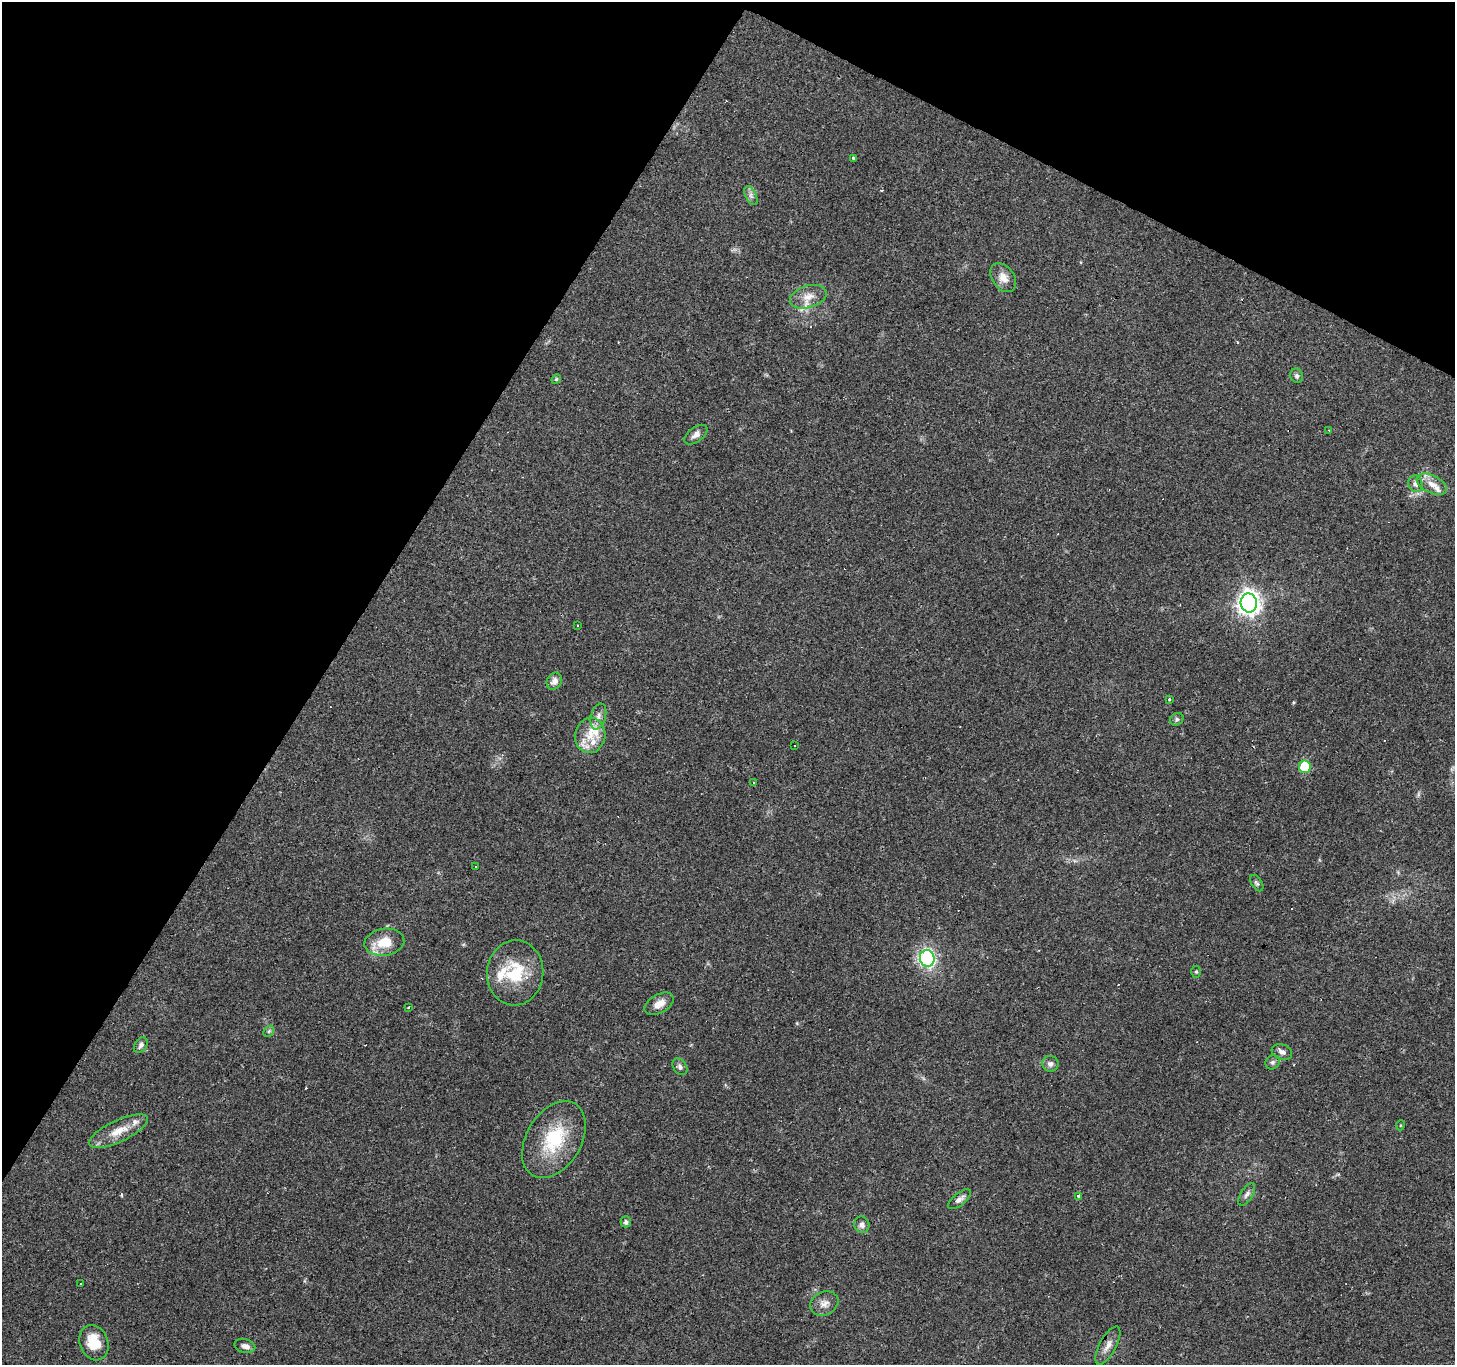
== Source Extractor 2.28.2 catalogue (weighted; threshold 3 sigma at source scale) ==
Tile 2 of 4 x 4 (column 2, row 1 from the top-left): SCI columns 1454-2906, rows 4281-5643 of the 5817 x 5901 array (HDU 1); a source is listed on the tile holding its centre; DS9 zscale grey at full resolution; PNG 1457 x 1367 px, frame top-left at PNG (2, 2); each listed source drawn as its Kron ellipse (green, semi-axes under 4 px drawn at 4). Shown black and unused: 29% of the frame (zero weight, under 2 of 3 exposures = <1% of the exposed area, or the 3 px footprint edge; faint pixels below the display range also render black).
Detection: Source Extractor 2.28.2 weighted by HDU 2 'WHT'; one run over the whole footprint, this tile lists its part. Background 0.0945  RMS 0.0063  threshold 0.0282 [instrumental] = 3 sigma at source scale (4.5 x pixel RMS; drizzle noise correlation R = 1.50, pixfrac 1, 0.0396/0.0396 arcsec/px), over >= 5 px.
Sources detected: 64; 12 cosmic-ray / hot-pixel residue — neither listed nor drawn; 5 inside a brighter listed object's ellipse — not listed separately; the other 47 listed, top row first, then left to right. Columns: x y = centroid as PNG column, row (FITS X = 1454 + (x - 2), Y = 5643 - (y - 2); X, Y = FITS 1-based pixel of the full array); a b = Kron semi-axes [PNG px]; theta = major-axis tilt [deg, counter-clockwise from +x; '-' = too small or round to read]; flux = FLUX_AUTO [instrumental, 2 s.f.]
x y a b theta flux
853 158 3 3 - 2.9
751 196 10 5 -64 2.3
1003 278 16 11 -54 6
808 297 19 11 17 7.9
1297 376 7 6 - 1.5
556 379 5 4 - 0.85
1329 430 3 2 - 0.53
696 435 13 7 37 3.2
1415 484 8 7 - 2.3
1432 484 16 8 -26 6.3
1249 603 9 8 - 430
578 625 3 3 - 2.2
554 681 9 7 59 3.5
1169 699 3 3 - 0.87
598 716 13 7 75 3.7
1177 719 7 6 - 1.4
590 735 18 15 79 12
795 745 3 3 - 3.7
1305 767 6 6 - 30
754 783 3 3 - 3.8
475 866 3 2 - 0.88
1257 883 9 5 -58 1.4
384 942 20 13 8 14
927 958 8 7 - 86
1196 972 6 5 - 0.9
515 973 32 28 85 29
659 1004 16 9 30 5.6
408 1007 3 3 - 2
269 1031 6 4 45 0.95
141 1045 9 6 58 2
1282 1052 10 7 -20 2.6
1273 1062 7 6 - 1.7
1050 1064 8 8 - 2.3
680 1067 9 6 -56 2.1
1401 1125 5 3 - 0.51
118 1131 32 11 25 11
554 1140 42 27 59 37
1247 1194 12 6 58 2.3
1078 1196 4 3 - 3.1
959 1199 14 6 38 3
626 1222 5 5 - 1.8
862 1225 8 7 - 2.5
81 1283 3 3 - 2.2
824 1303 15 11 27 4.9
94 1343 18 14 -69 15
1108 1345 21 8 62 5.3
245 1346 10 7 -15 3.2
Overlapping masked pixels (flux is a lower limit): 1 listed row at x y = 1249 603